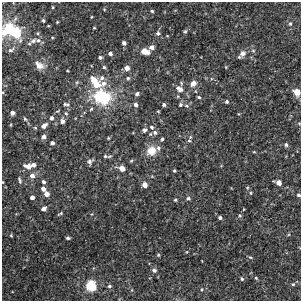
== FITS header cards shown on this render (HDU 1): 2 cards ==
NAXIS1  =                  299
NAXIS2  =                  299

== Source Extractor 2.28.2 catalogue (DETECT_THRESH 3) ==
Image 299 x 299 px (HDU 1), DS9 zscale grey, 1 PNG px = 1 image px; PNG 303 x 303 px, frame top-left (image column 1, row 299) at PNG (2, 2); no overlay
Background 0.00141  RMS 0.0032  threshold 0.00965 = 3 sigma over >= 5 px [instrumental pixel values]
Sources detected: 108; all 108 listed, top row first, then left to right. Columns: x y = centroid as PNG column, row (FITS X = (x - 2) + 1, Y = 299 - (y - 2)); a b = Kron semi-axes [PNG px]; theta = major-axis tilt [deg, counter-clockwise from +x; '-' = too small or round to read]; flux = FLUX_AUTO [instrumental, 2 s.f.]
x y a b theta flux
53 7 3 2 - 0.2
104 9 4 3 - 0.19
152 11 4 3 - 0.31
91 17 4 2 - 0.15
43 20 3 3 - 0.37
57 22 3 2 - 0.2
290 24 6 4 75 0.39
94 28 4 3 - 0.19
10 29 7 6 - 12
185 31 4 4 - 0.33
4 33 12 8 -85 1.6
16 33 9 7 -71 7.6
38 33 5 3 - 0.2
158 33 5 5 - 0.58
167 36 4 3 - 0.15
52 37 4 2 - 0.16
38 40 7 6 - 0.66
33 41 10 6 23 0.9
124 43 4 4 - 0.83
152 47 5 4 - 0.9
11 50 10 6 39 0.65
253 50 6 4 -1 0.3
144 51 6 4 -14 3.6
110 53 4 4 - 0.7
242 53 8 7 - 0.94
100 57 4 4 - 0.45
239 57 5 4 - 0.27
39 65 13 9 -34 1.7
104 67 4 4 - 0.32
127 68 5 5 - 1.4
102 78 10 6 47 0.84
128 78 5 5 - 0.34
94 80 6 5 - 2.7
103 83 10 8 6 1.5
193 83 6 5 - 1.9
96 84 6 6 - 2.6
180 89 10 7 -37 1.6
3 92 4 3 - 0.19
297 92 5 5 - 3.8
137 94 5 4 - 0.56
102 97 25 19 -18 11
199 97 5 3 - 0.35
227 102 4 4 - 0.4
66 104 10 5 -11 0.58
135 104 5 4 - 0.76
164 105 4 4 - 0.54
180 105 5 4 - 0.37
186 106 6 5 - 0.39
91 109 5 3 - 0.32
158 111 3 3 - 0.23
12 113 4 4 - 1
66 113 6 5 - 0.37
51 118 5 4 - 0.62
25 119 6 4 -70 0.34
62 121 7 5 90 0.72
299 123 5 3 - 0.2
44 126 7 5 41 1
152 127 5 5 - 0.43
35 128 4 4 - 0.25
145 130 5 4 - 0.66
155 132 6 5 - 0.58
150 134 5 4 - 0.26
44 137 4 4 - 1.1
108 138 4 3 - 0.22
162 139 4 3 - 0.37
189 141 6 5 - 0.48
52 143 4 4 - 0.7
286 145 5 4 - 0.56
158 148 7 6 - 0.67
151 151 13 11 38 2.7
254 152 4 3 - 0.18
105 156 6 5 - 0.42
90 161 8 6 52 0.65
131 161 5 4 - 0.25
33 165 4 4 - 0.87
28 166 8 5 -13 1.8
122 168 7 5 -22 2
174 171 3 3 - 0.33
32 176 5 5 - 1.2
20 180 8 3 -73 0.38
3 182 3 2 - 0.13
44 182 5 4 - 0.47
278 182 6 4 -18 1.7
144 185 5 4 - 1.7
43 189 4 4 - 0.97
250 193 5 4 - 0.3
47 194 5 4 - 1.5
298 195 5 4 - 0.41
32 197 4 4 - 1
188 198 5 4 - 0.52
175 200 4 3 - 0.29
43 209 5 4 - 0.98
60 214 7 3 26 0.28
92 214 4 4 - 0.21
240 216 5 5 - 0.31
220 218 4 4 - 0.49
11 235 3 3 - 0.21
68 238 4 3 - 0.48
187 252 4 4 - 0.19
158 255 5 4 - 0.25
250 257 6 3 -34 0.28
154 270 5 5 - 0.71
256 278 4 4 - 0.27
242 279 4 4 - 0.36
293 284 5 5 - 0.32
91 286 6 5 - 17
109 286 5 4 - 0.44
202 289 5 4 - 0.28
At the frame edge (FLAGS 8, measured only in part): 6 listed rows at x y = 4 33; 3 92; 297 92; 299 123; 3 182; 298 195